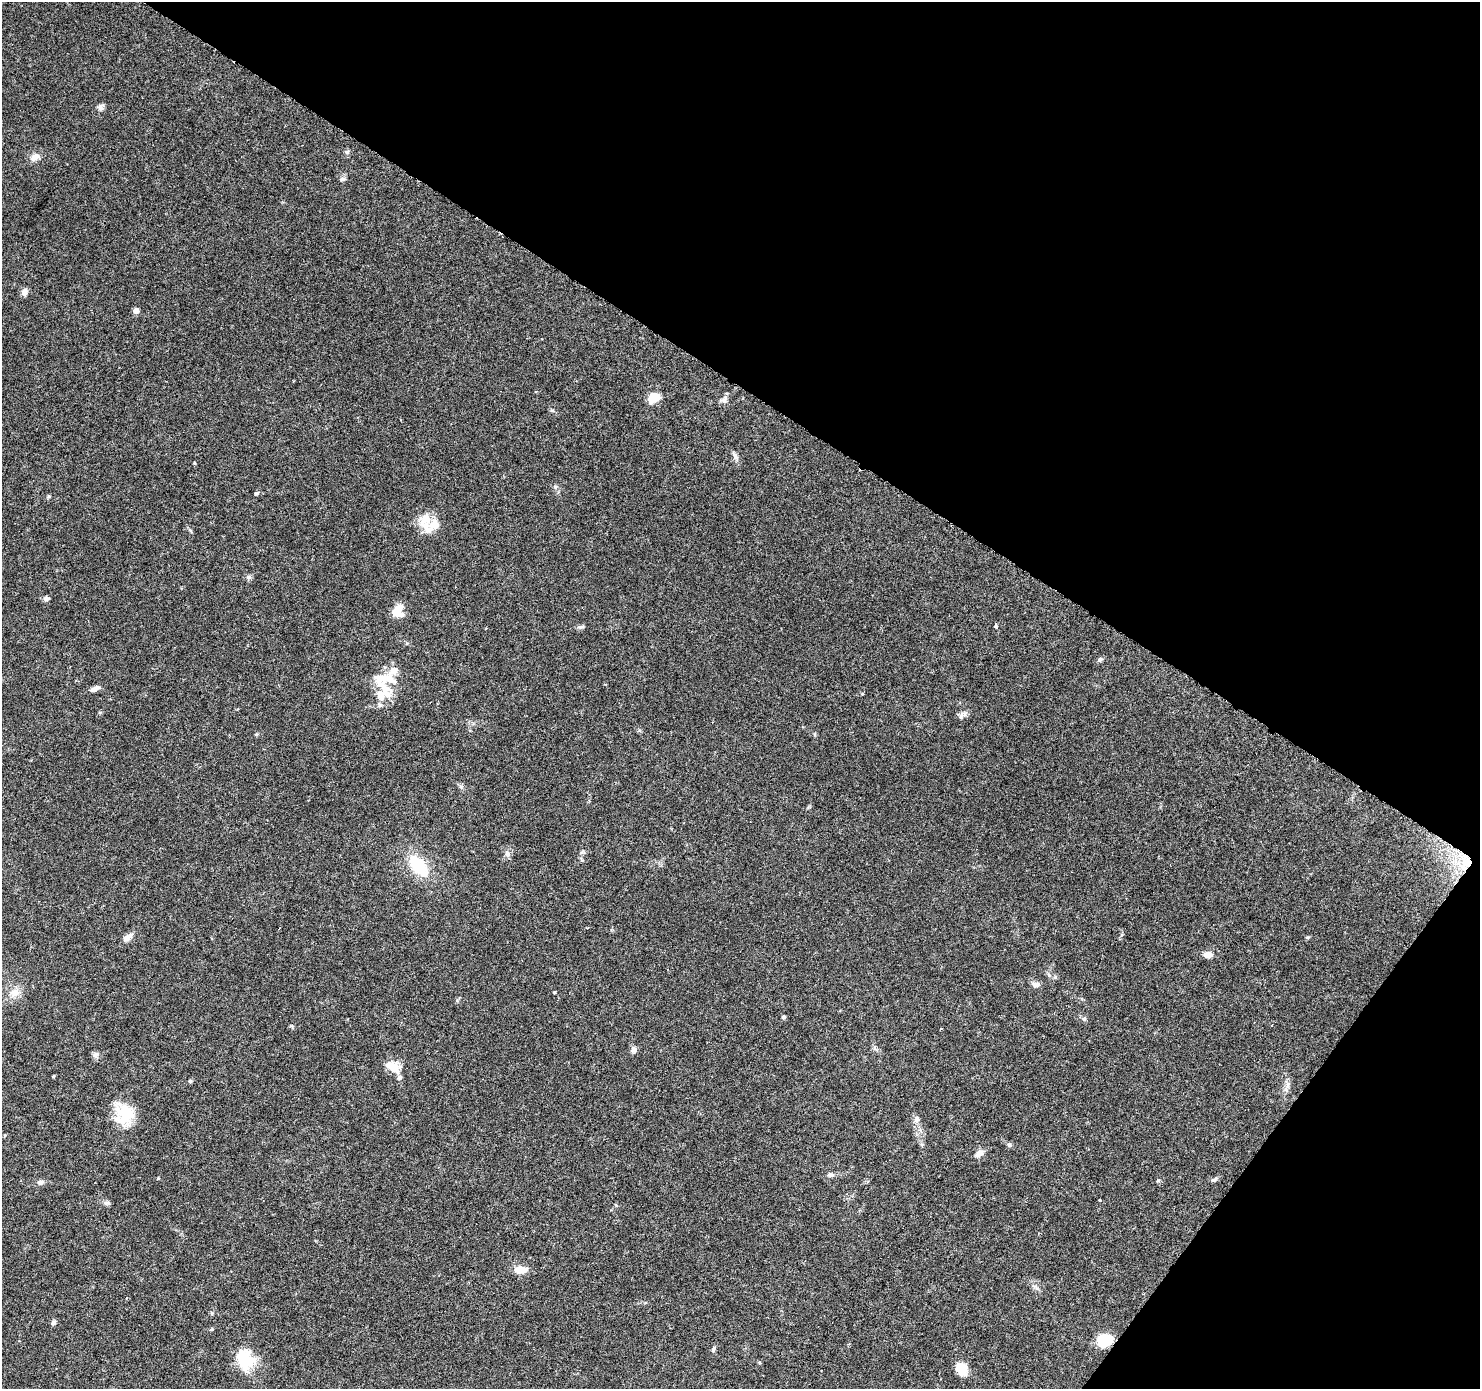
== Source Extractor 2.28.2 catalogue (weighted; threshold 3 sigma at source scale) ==
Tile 8 of 4 x 4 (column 4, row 2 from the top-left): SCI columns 4448-5925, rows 3030-4416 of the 5937 x 5999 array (HDU 1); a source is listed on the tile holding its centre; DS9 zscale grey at full resolution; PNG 1482 x 1391 px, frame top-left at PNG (2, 2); no overlay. Shown black and unused: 33% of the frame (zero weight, under 3 of 6 exposures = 1% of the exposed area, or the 3 px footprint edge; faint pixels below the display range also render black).
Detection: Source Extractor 2.28.2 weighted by HDU 2 'WHT'; one run over the whole footprint, this tile lists its part. Background 0.0521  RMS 0.0025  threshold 0.0103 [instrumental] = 3 sigma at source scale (4.09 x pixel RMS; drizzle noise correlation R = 1.36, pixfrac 0.8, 0.0396/0.0396 arcsec/px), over >= 5 px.
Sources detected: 66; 1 inside a brighter object's white glare — not listed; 7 inside a brighter listed object's ellipse — not listed separately; the other 58 listed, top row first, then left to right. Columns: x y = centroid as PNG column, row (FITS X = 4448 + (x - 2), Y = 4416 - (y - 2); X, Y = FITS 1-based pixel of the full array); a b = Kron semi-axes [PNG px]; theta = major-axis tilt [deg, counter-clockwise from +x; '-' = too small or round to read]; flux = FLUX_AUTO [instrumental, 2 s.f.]
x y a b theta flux
101 107 9 8 - 0.76
347 152 6 6 - 0.46
35 157 12 8 37 1.6
342 179 8 5 16 0.53
24 292 8 7 - 1.2
136 310 6 6 - 1
653 397 9 8 - 5.7
724 399 13 8 37 0.94
735 456 15 5 -58 0.86
194 463 3 3 - 0.33
555 487 6 5 - 0.42
256 493 5 5 - 0.41
49 496 5 4 - 0.29
425 520 23 16 72 3.9
249 577 7 5 -19 0.56
46 598 7 6 - 0.62
398 608 18 10 -61 2.8
996 626 5 4 - 0.54
581 627 9 5 12 0.53
1100 660 7 5 41 0.56
385 678 33 10 -8 4.3
95 688 11 5 28 1.2
388 694 20 16 87 3.5
961 716 9 6 81 0.68
256 734 5 4 - 0.26
507 853 9 6 -70 0.85
1465 863 26 16 57 7.2
418 866 29 15 -51 9.6
128 937 15 7 35 1.4
1208 955 9 7 -4 1.7
1049 975 6 4 -71 0.38
1055 977 6 4 45 0.37
1036 984 11 6 -5 0.95
554 992 3 3 - 0.22
14 993 14 12 42 2.4
784 1017 5 5 - 0.41
1084 1019 6 5 - 0.44
634 1049 9 7 79 0.83
96 1055 9 7 -86 0.79
393 1067 19 11 -26 3.6
53 1076 4 3 - 0.21
190 1081 5 4 - 0.37
126 1113 33 20 -54 7.6
917 1119 9 7 -82 0.89
1009 1144 7 6 - 0.54
979 1153 11 6 32 1.4
831 1175 9 6 -4 0.67
158 1178 4 4 - 0.2
1214 1179 10 4 29 0.53
40 1182 9 6 14 0.95
1099 1200 3 3 - 0.22
107 1203 9 5 -6 0.59
520 1270 14 8 4 3.1
53 1322 6 5 - 0.65
1104 1340 14 11 17 8.2
713 1349 7 5 72 0.48
245 1360 27 21 -73 8.1
962 1368 16 12 -60 3.4
Overlapping masked pixels (flux is a lower limit): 2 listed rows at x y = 1465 863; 1104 1340
Unlisted compact peaks at least as high as the median listed source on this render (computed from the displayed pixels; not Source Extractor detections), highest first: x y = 1158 1180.